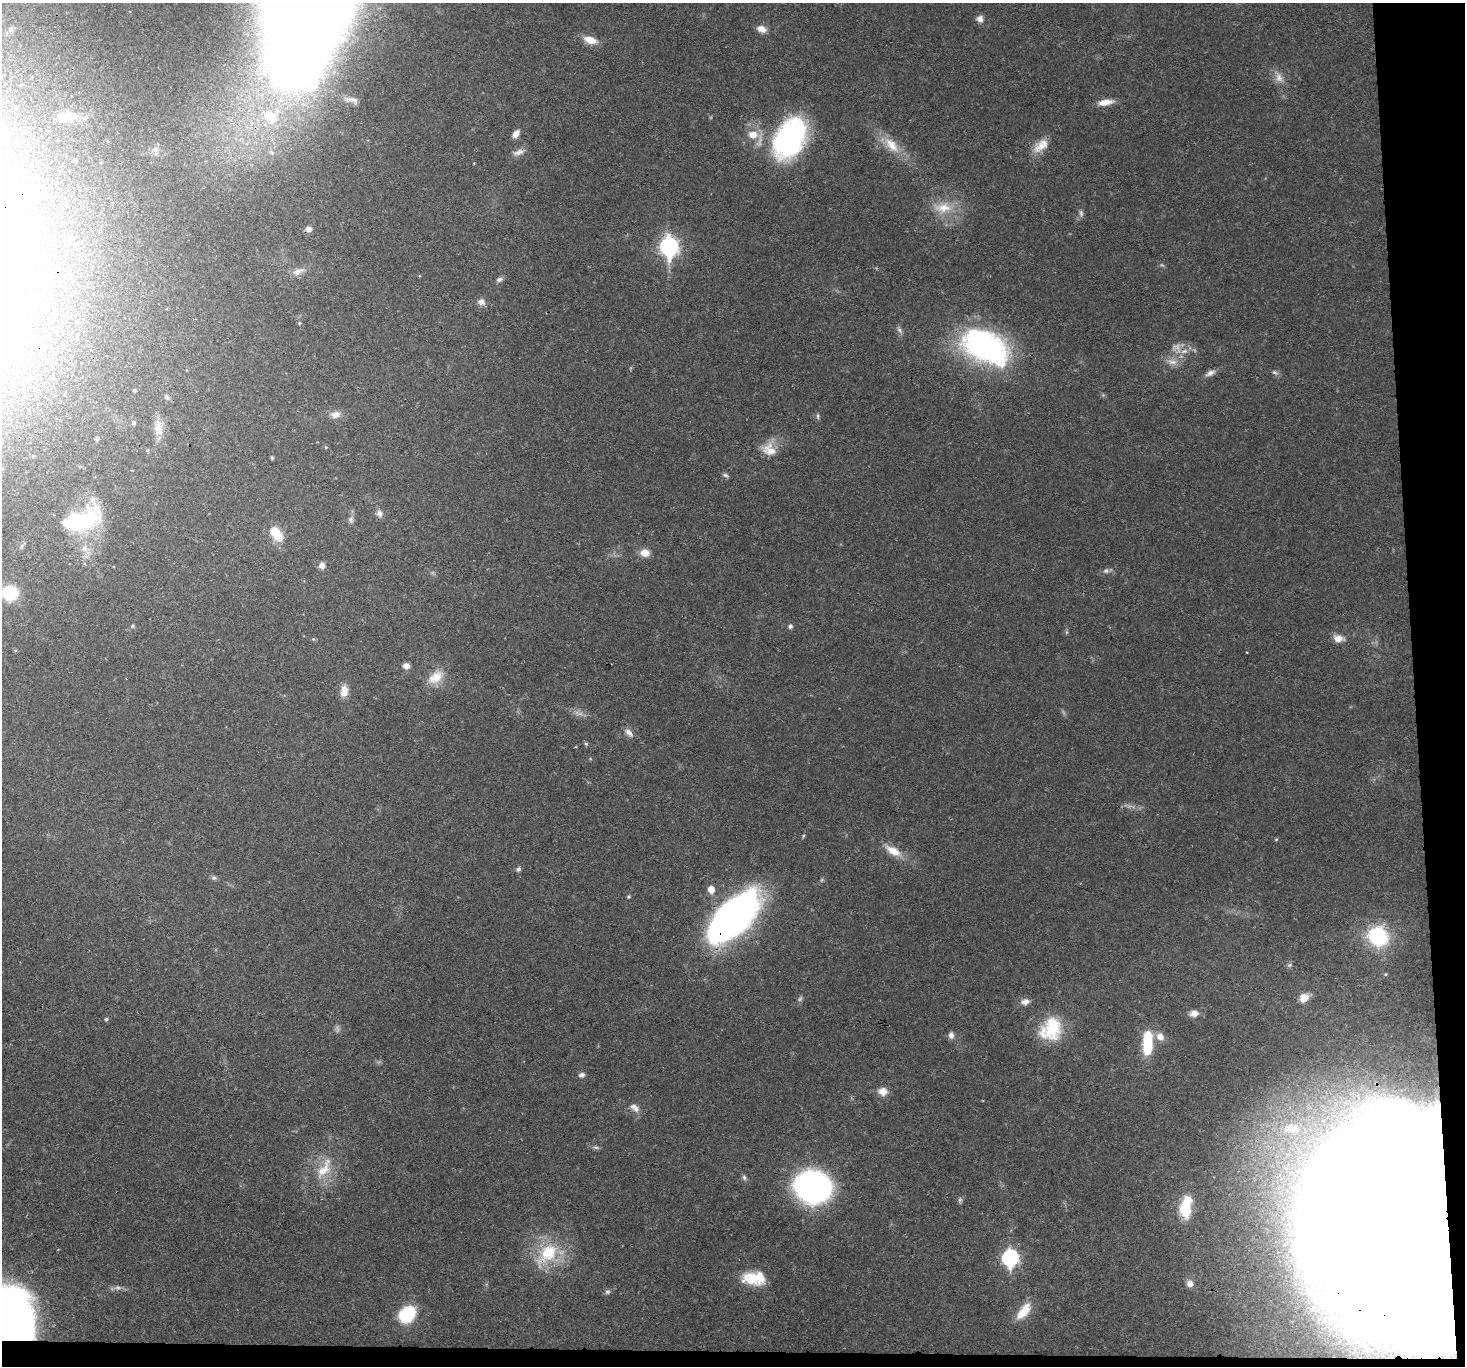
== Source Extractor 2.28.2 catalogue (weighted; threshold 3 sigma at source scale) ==
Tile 9 of 3 x 3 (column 3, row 3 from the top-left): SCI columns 2928-4390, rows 148-1511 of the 4390 x 4366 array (HDU 1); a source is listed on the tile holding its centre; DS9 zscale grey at full resolution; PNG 1467 x 1368 px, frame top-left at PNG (2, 3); no overlay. Shown black and unused: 5% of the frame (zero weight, under 3 of 4 exposures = <1% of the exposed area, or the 3 px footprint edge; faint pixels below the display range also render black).
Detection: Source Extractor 2.28.2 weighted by HDU 2 'WHT'; one run over the whole footprint, this tile lists its part. Background 0.0299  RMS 0.0024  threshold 0.0107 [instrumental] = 3 sigma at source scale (4.5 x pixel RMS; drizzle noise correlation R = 1.50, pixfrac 1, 0.05/0.05 arcsec/px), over >= 5 px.
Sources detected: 110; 10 too faint to see at this stretch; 2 inside a brighter object's white glare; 1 cosmic-ray / hot-pixel residue — not listed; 3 inside a brighter listed object's ellipse — not listed separately; the other 94 listed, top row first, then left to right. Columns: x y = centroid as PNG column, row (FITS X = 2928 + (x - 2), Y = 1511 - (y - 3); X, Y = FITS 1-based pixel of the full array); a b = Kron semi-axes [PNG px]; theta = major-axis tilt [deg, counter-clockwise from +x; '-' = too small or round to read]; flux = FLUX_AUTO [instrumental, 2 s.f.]
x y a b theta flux
980 19 8 8 - 1.4
761 29 12 8 -18 1.9
590 40 16 8 -17 3.3
1279 78 15 10 -73 2.2
352 100 20 7 -11 1.6
1105 102 19 7 9 2.6
67 116 23 13 -2 4.2
270 117 23 18 -46 9
516 134 9 6 51 1.7
753 135 14 11 -5 3.6
790 138 42 26 61 51
891 145 29 13 -47 5.5
1041 146 23 13 39 3.7
155 150 9 7 89 1
518 152 17 7 20 1.4
75 161 4 3 - 0.36
943 208 29 16 -2 6.4
1081 213 11 5 -84 0.73
71 237 6 4 -65 0.38
669 247 9 8 - 93
298 271 16 8 23 1.8
499 279 9 6 23 0.77
481 302 11 9 -20 1.2
299 323 5 4 - 0.3
899 330 11 5 -54 0.78
985 347 58 34 -28 54
1172 362 16 9 -14 2.1
1275 372 9 6 -30 0.63
1210 373 15 7 26 1.4
135 390 4 3 - 0.34
167 397 8 5 -45 0.58
335 414 13 9 11 1.8
818 416 9 4 86 0.43
134 423 5 5 - 0.47
159 428 21 12 89 3.3
97 439 5 5 - 0.58
326 447 5 4 - 0.27
769 449 21 16 -27 4.1
147 450 5 3 - 0.27
272 458 3 3 - 0.41
725 475 8 5 -13 0.57
379 513 10 8 -68 1.1
88 520 48 29 56 21
351 520 9 7 -83 0.79
276 533 17 10 -54 5.8
645 553 10 9 - 2.6
322 565 6 6 - 1.5
1106 571 8 7 - 0.76
10 593 13 12 - 11
132 626 5 5 - 0.34
790 626 6 5 - 0.68
1338 638 13 9 -6 2.3
313 639 5 5 - 0.28
15 650 6 4 -18 0.25
406 666 8 7 - 1.3
436 677 23 14 35 4.4
344 691 14 9 83 2.7
580 713 12 6 -13 1.3
629 733 13 7 -38 1.3
586 744 5 5 - 0.39
1276 839 5 4 - 0.26
893 851 23 10 -31 3.9
518 869 7 6 - 0.62
214 878 8 6 -14 0.55
711 889 6 5 - 2.8
733 918 63 29 45 94
1378 936 20 18 -41 18
1290 965 7 5 22 0.51
1386 974 5 3 - 0.21
1304 998 12 10 38 2.5
1025 1002 12 8 12 1.4
1194 1013 11 8 0 1.6
106 1019 5 4 - 0.36
1052 1028 31 22 -88 11
951 1035 9 7 88 1
1160 1036 12 10 -57 2
1147 1043 26 10 88 10
582 1075 8 6 12 0.83
883 1091 11 9 -8 2.3
634 1108 15 9 -35 1.7
1293 1129 37 23 3 19
324 1169 35 15 58 7.3
744 1177 9 6 -62 0.62
813 1187 24 21 -14 92
1185 1207 25 13 82 8.6
1398 1237 118 65 -68 4000
547 1254 41 23 47 13
1010 1258 8 7 - 57
754 1278 28 16 -4 7.5
1190 1284 8 8 - 1.2
607 1292 8 6 14 0.57
1023 1311 24 11 51 5
407 1314 16 12 43 14
8 1316 52 50 -26 140
Overlapping masked pixels (flux is a lower limit): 4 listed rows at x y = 733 918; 1398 1237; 547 1254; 8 1316
Isophote crosses this tile's border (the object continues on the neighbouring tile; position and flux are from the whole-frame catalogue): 2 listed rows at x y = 10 593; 8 1316